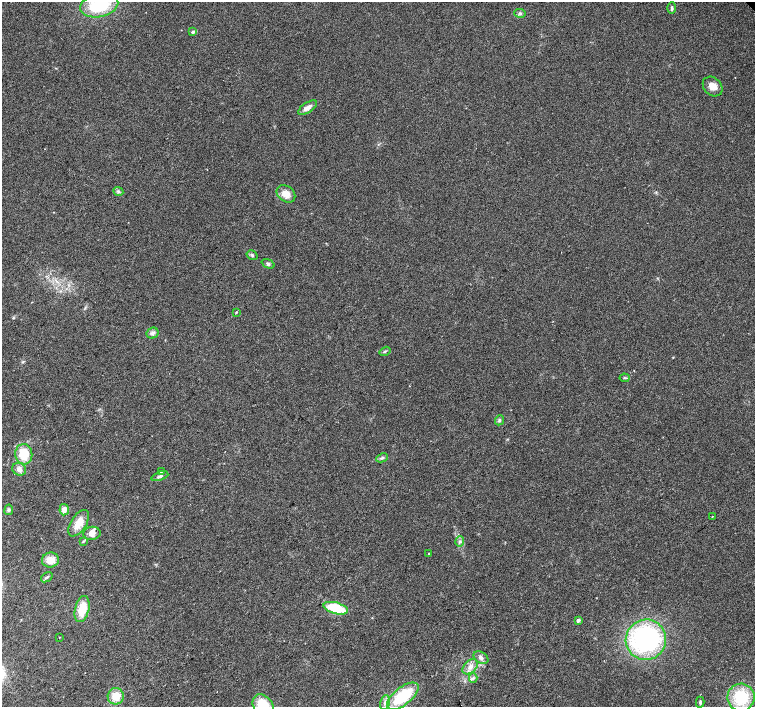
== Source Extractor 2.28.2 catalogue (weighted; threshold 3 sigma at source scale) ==
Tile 7 of 4 x 4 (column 3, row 2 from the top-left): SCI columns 3016-4520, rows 3036-4444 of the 6026 x 6005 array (HDU 1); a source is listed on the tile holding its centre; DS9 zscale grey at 2 x 2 block average (1 PNG px = mean of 2 x 2 image px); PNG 757 x 709 px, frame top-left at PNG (2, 2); each listed source drawn as its Kron ellipse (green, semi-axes under 4 px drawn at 4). Shown black and unused: <1% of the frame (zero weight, under 2 of 3 exposures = <1% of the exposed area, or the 3 px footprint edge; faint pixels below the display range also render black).
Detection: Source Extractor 2.28.2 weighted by HDU 2 'WHT'; one run over the whole footprint, this tile lists its part. Background 0.0339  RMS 0.0072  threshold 0.0323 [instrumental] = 3 sigma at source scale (4.5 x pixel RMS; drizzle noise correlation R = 1.50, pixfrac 1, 0.0396/0.0396 arcsec/px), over >= 5 px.
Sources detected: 48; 3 cosmic-ray / hot-pixel residue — neither listed nor drawn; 1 inside a brighter listed object's ellipse — not listed separately; the other 44 listed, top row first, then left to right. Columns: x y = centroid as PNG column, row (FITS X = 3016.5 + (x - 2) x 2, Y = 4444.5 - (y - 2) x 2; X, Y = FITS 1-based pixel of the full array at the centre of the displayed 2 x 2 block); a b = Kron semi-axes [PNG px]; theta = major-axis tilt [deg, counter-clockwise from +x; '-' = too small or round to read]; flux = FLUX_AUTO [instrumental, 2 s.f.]
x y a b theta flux
99 5 19 12 12 86
672 8 6 3 89 3.8
520 13 6 3 -10 2.7
193 32 3 3 - 6.1
713 86 11 8 -44 14
307 108 11 5 33 10
118 191 5 4 - 3.1
286 194 10 7 -35 17
252 255 6 4 -33 2.8
268 264 6 4 -22 3.4
236 312 3 2 - 1.5
153 333 6 5 - 4.8
385 351 6 2 32 2
625 378 5 3 - 2.2
499 420 5 3 - 3
24 454 10 8 -83 41
382 458 6 4 26 3.4
19 469 7 6 - 8.5
161 472 4 2 - 1.5
160 476 9 3 21 4.4
9 510 5 4 - 3.6
64 510 6 4 85 11
712 516 2 2 - 0.7
79 523 15 7 58 24
92 533 8 6 8 11
83 541 4 3 - 2.1
460 542 5 3 - 3.2
429 554 2 2 - 0.93
50 560 8 7 - 18
47 577 6 3 37 2.9
336 608 12 5 -15 63
82 609 13 7 76 35
578 620 2 2 - 12
59 637 2 2 - 2.9
646 640 20 20 - 300
481 658 8 5 -33 6.5
470 667 9 6 45 11
473 678 4 3 - 3.5
116 696 8 8 - 26
403 696 19 8 39 90
741 697 13 13 - 75
700 702 5 3 - 2.6
385 703 7 5 79 6.7
263 705 12 9 -50 48
Isophote crosses this tile's border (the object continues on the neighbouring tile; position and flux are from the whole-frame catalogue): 2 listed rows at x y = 99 5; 263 705